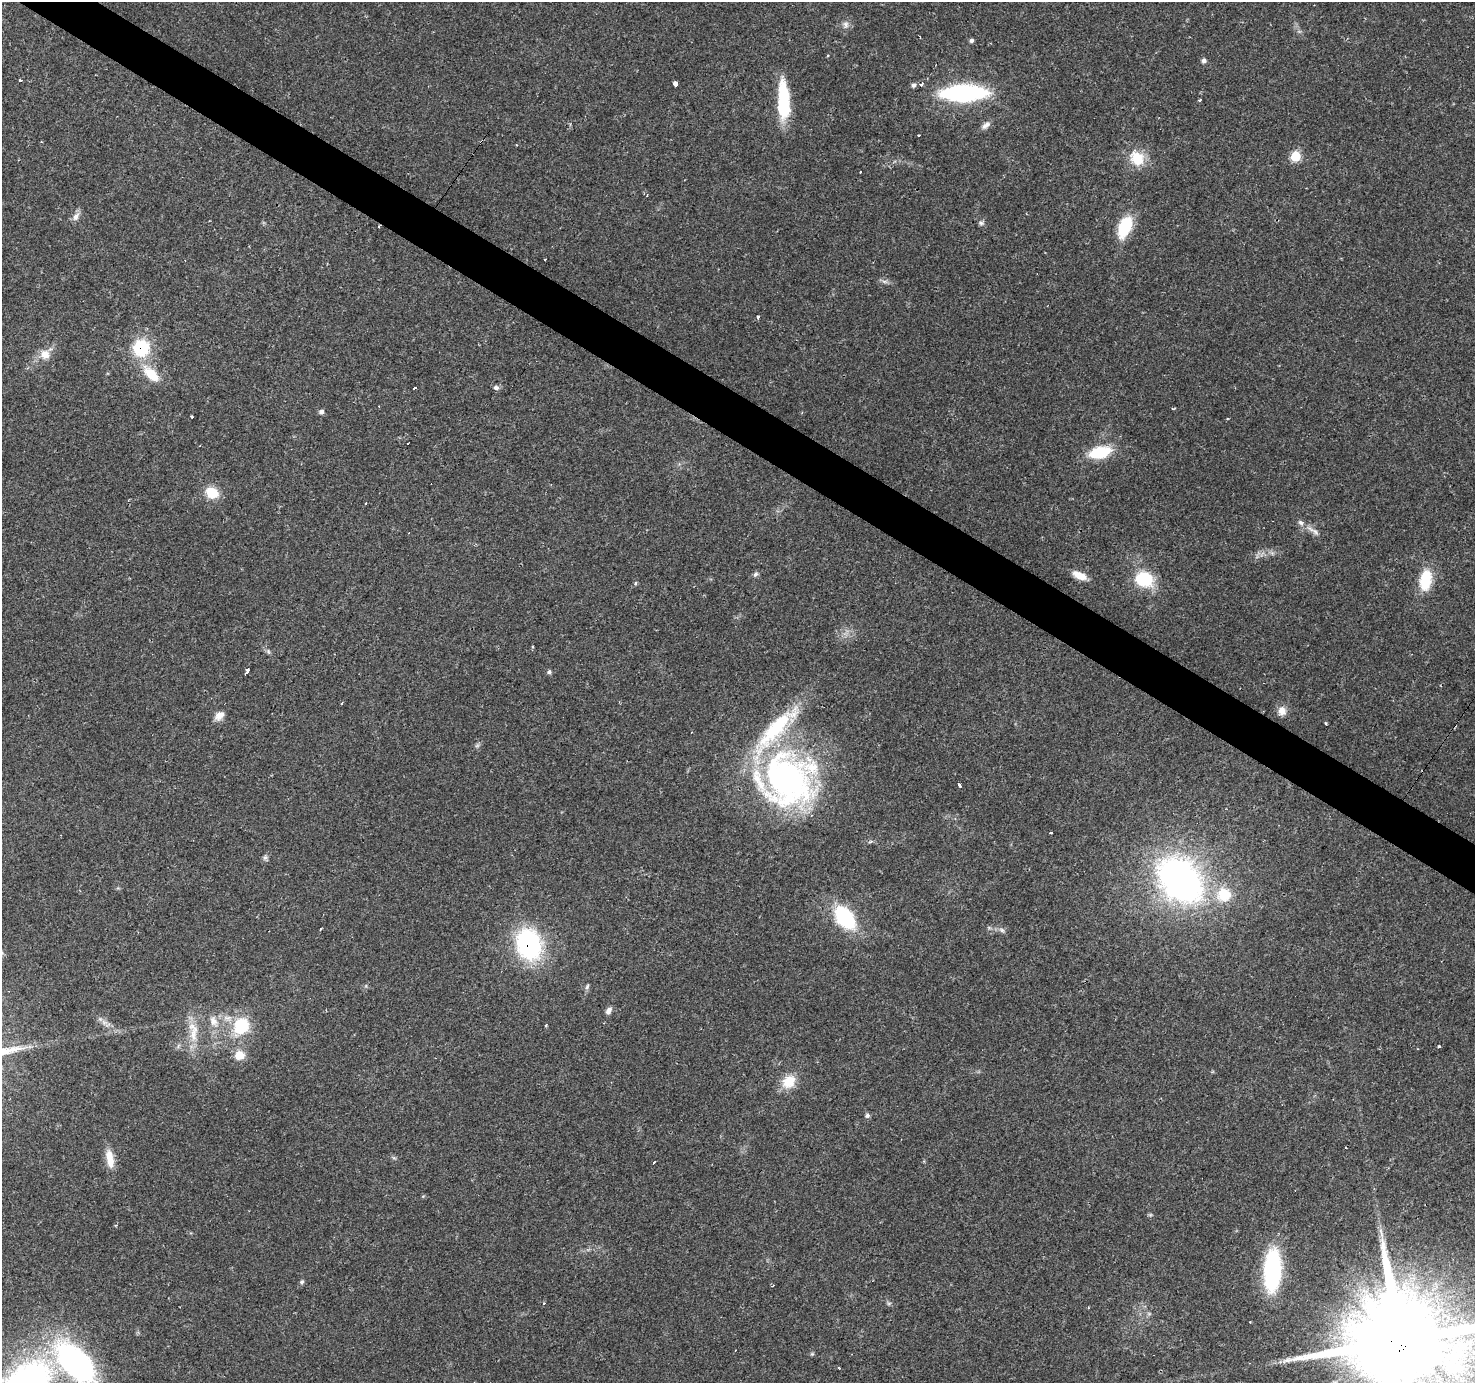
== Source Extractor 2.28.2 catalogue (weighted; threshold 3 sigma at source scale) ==
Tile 11 of 4 x 4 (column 3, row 3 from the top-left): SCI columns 2946-4418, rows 1564-2944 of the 5892 x 5956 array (HDU 1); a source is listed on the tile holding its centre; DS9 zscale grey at full resolution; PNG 1477 x 1385 px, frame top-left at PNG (2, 2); no overlay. Shown black and unused: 3% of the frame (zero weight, under 2 of 3 exposures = <1% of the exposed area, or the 3 px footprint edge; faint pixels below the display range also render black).
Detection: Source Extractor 2.28.2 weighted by HDU 2 'WHT'; one run over the whole footprint, this tile lists its part. Background 0.0702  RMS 0.0048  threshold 0.0218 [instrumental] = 3 sigma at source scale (4.5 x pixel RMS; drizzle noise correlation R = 1.50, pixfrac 1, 0.0396/0.0396 arcsec/px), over >= 5 px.
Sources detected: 94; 1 too faint to see at this stretch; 10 cosmic-ray / hot-pixel residue — not listed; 3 inside a brighter listed object's ellipse — not listed separately; the other 80 listed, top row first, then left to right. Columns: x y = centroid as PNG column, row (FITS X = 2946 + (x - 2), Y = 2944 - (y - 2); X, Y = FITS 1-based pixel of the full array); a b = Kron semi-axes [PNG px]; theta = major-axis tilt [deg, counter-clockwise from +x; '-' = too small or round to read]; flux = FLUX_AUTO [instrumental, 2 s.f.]
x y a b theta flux
846 25 10 7 -80 2.1
920 37 3 2 - 0.46
971 40 5 4 - 1.3
1204 61 5 5 - 1.9
20 80 4 3 - 0.47
676 84 4 3 - 67
922 84 3 3 - 5.5
913 85 6 5 - 1.5
963 93 46 16 2 61
783 100 42 12 -88 28
1200 100 3 3 - 0.99
986 125 13 7 40 2.4
1295 156 5 5 - 31
1137 158 21 17 -51 12
860 172 2 2 - 0.41
647 195 4 3 - 0.51
76 217 13 7 60 2.5
981 223 7 5 -1 1.1
379 226 3 3 - 0.71
1125 226 24 12 67 20
885 281 9 4 -9 1.4
758 318 3 3 - 6.3
141 348 16 15 - 25
45 354 14 13 - 5.6
151 374 28 13 -46 12
414 388 4 3 - 2.1
496 388 7 6 - 1.5
1173 409 4 3 - 0.57
321 412 6 5 - 1.6
192 417 3 3 - 1.5
1100 452 18 10 13 24
212 493 15 12 -25 9.7
366 503 3 3 - 1.7
1301 522 8 6 -44 1.5
1315 532 11 6 -50 2.3
755 574 8 5 39 1.2
1080 575 15 7 -23 6.4
1144 579 18 14 -16 24
1425 580 27 14 82 15
635 583 4 4 - 0.94
532 647 3 3 - 3.2
268 651 6 5 - 0.91
247 671 5 3 - 4.8
549 672 5 4 - 1.2
342 703 3 3 - 1.1
1282 711 11 10 - 3.9
219 715 13 9 45 3.6
1326 723 3 2 - 0.64
786 780 70 56 -64 150
959 785 5 3 - 1.1
1050 832 3 3 - 9.1
265 858 7 6 - 1.1
1180 880 49 35 -47 180
1224 895 14 13 - 16
845 918 23 15 -51 39
321 929 3 3 - 1.2
1002 930 8 5 -36 1.3
529 944 26 20 -71 76
587 987 8 5 64 0.93
608 1011 9 6 60 2.1
213 1021 18 11 -68 5.8
104 1022 7 5 -1 1.5
241 1026 22 17 54 22
193 1035 23 10 -85 8.7
1439 1046 3 3 - 0.82
239 1055 12 11 - 6.1
789 1082 19 15 42 9.4
867 1115 6 5 - 1.3
110 1158 26 9 -81 6.9
654 1162 3 3 - 1.8
1272 1270 44 18 87 52
302 1282 6 5 - 0.94
772 1286 4 2 - 0.39
889 1303 6 4 18 0.72
544 1304 3 3 - 1.5
1088 1307 3 2 - 0.63
1149 1314 6 4 18 0.74
1400 1341 35 23 52 16000
812 1354 6 5 - 0.68
75 1362 63 32 -47 100
Overlapping masked pixels (flux is a lower limit): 4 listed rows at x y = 379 226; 141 348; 529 944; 1400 1341
Isophote crosses this tile's border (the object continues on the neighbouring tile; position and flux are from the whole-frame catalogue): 2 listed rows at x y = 1400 1341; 75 1362